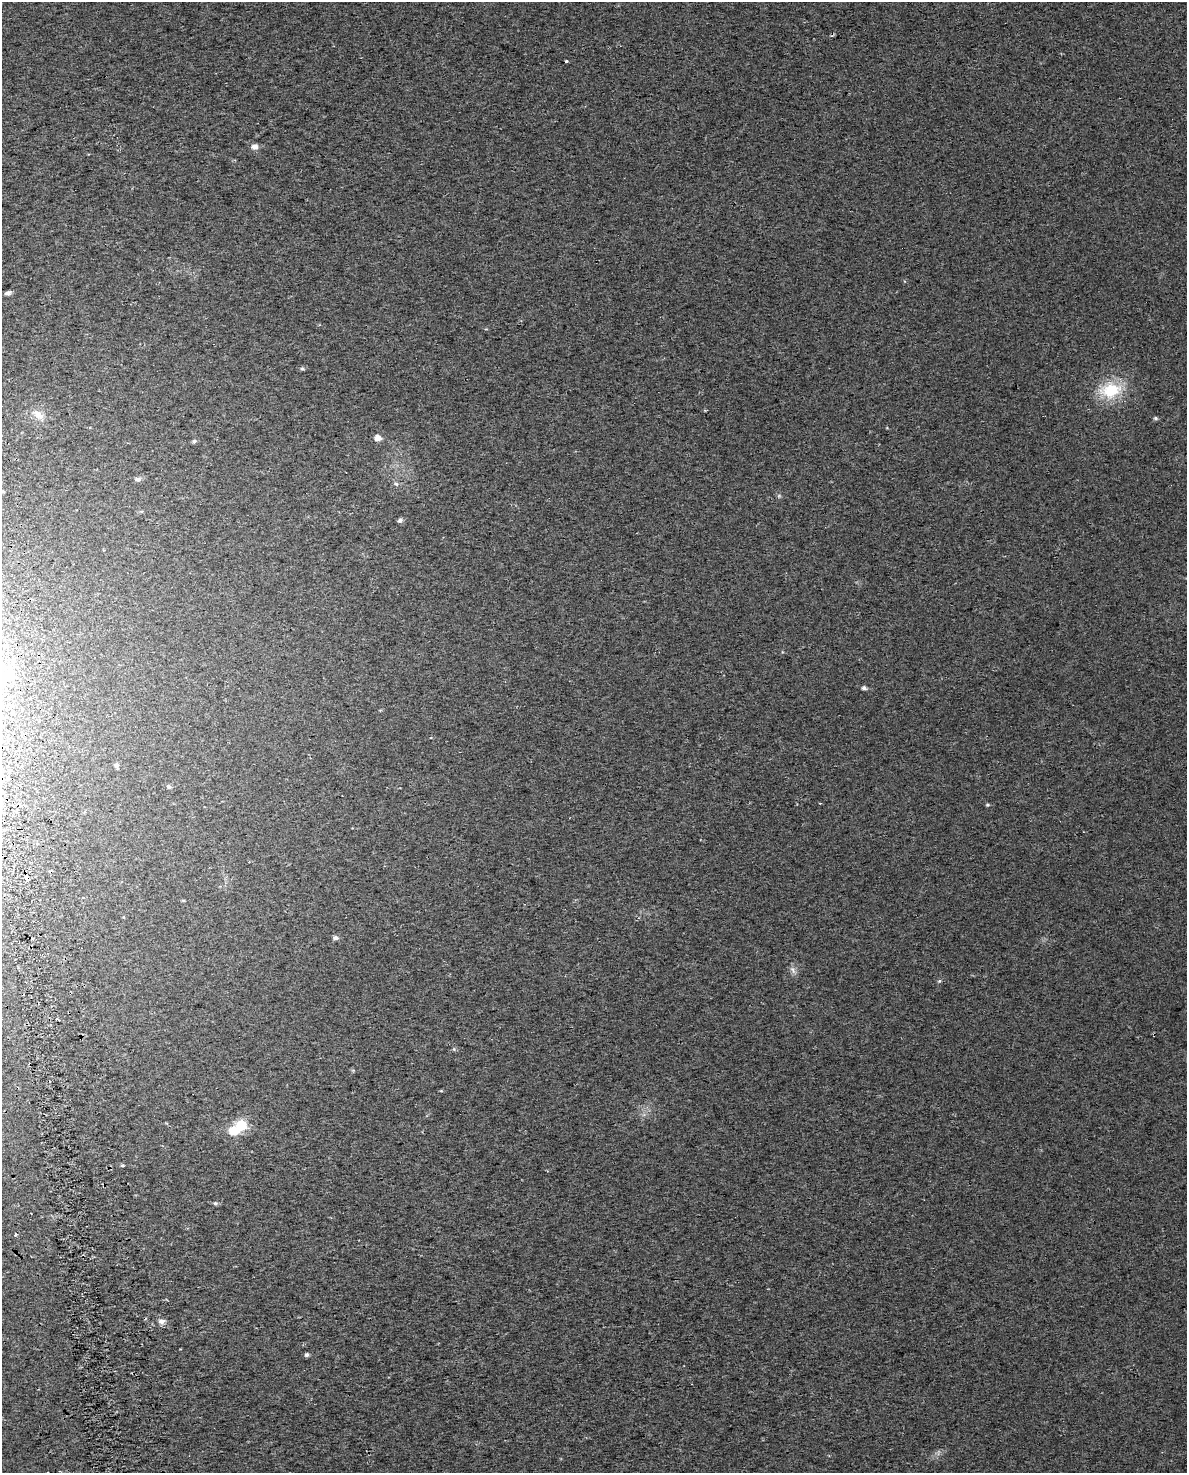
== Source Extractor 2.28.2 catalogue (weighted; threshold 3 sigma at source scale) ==
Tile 7 of 4 x 3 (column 3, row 2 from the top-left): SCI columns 2419-3603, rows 1583-3053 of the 4835 x 4593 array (HDU 1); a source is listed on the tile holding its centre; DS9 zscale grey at full resolution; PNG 1189 x 1475 px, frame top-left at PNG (2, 2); no overlay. Shown black and unused: <1% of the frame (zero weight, under 2 of 3 exposures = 4% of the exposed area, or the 3 px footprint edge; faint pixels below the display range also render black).
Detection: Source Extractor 2.28.2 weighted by HDU 2 'WHT'; one run over the whole footprint, this tile lists its part. Background 0.0222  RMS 0.01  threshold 0.0457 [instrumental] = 3 sigma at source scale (4.5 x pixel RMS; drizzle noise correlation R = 1.50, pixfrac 1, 0.0396/0.0396 arcsec/px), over >= 5 px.
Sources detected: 30; all 30 listed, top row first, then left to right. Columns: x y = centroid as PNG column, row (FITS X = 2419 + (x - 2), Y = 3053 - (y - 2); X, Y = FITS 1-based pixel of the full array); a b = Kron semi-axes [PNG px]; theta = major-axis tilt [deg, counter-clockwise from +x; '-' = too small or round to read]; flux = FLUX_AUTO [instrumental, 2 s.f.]
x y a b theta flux
566 62 3 3 - 6.1
255 147 7 6 - 5.8
8 293 5 4 - 3.5
302 369 5 4 - 1.5
1111 390 23 17 11 44
38 415 17 9 -41 8.4
1155 418 5 5 - 1.8
377 438 6 6 - 7.4
194 441 6 5 - 2
138 479 6 6 - 3.5
396 484 6 5 - 2
400 520 5 5 - 3.1
8 674 21 12 48 21
864 688 5 5 - 2.7
116 765 6 5 - 2.4
169 787 5 5 - 1.8
988 805 5 4 - 1.2
27 877 5 3 - 18
335 938 6 5 - 3.2
793 970 12 6 -63 3.9
939 981 5 5 - 1.4
57 1019 3 3 - 1.5
241 1125 6 6 - 83
233 1131 6 6 - 28
122 1166 5 3 - 1.2
215 1203 6 5 - 1.8
15 1234 3 3 - 6
162 1321 8 6 7 4.5
307 1355 5 4 - 2.6
60 1471 3 2 - 1.2
Overlapping masked pixels (flux is a lower limit): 1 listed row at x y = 27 877